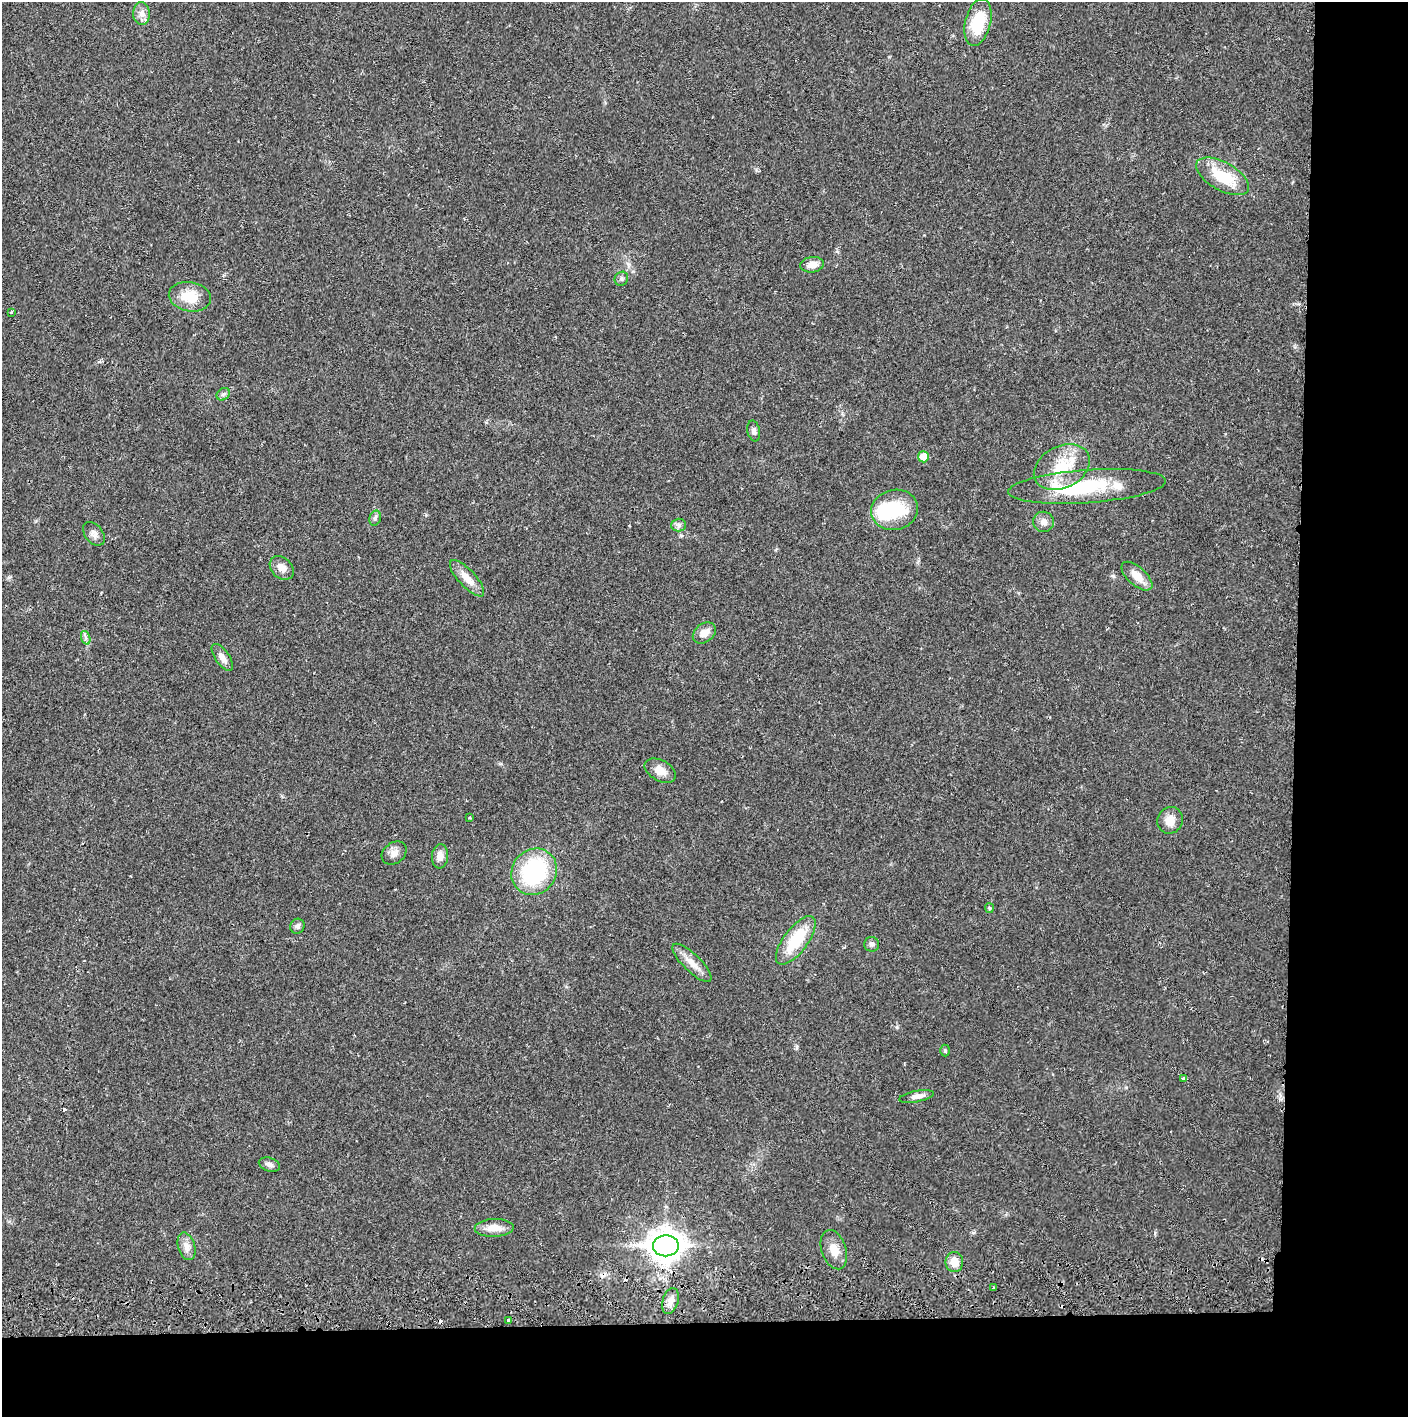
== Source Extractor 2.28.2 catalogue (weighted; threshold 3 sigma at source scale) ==
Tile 9 of 3 x 3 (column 3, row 3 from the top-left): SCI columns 2817-4222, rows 56-1470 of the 4229 x 4358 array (HDU 1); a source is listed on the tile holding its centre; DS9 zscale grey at full resolution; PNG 1410 x 1419 px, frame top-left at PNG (2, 2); each listed source drawn as its Kron ellipse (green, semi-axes under 4 px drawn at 4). Shown black and unused: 14% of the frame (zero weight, under 2 of 3 exposures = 3% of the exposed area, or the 3 px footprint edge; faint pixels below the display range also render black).
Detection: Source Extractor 2.28.2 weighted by HDU 2 'WHT'; one run over the whole footprint, this tile lists its part. Background 0.0218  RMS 0.0035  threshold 0.0157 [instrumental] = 3 sigma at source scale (4.5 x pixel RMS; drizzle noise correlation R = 1.50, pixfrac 1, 0.05/0.05 arcsec/px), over >= 5 px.
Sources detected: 53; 2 inside a brighter object's white glare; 4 cosmic-ray / hot-pixel residue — neither listed nor drawn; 1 inside a brighter listed object's ellipse — not listed separately; the other 46 listed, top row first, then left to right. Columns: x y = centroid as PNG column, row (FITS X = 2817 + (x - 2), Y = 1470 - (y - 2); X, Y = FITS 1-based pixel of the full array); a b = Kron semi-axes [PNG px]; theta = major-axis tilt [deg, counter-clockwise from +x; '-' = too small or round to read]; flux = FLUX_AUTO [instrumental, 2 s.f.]
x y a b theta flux
141 14 11 8 -88 2.2
978 22 24 12 75 14
1223 176 29 14 -29 13
812 265 12 7 8 3.2
621 279 7 6 - 0.81
190 297 21 14 -10 7.9
11 312 3 2 - 0.45
223 394 7 5 43 0.75
754 431 10 6 -79 1.3
923 457 5 5 - 5.5
1062 467 29 21 27 13
1087 486 79 16 4 26
895 510 23 20 13 18
375 518 8 5 74 0.85
1044 522 10 10 - 2
679 525 7 6 - 1.1
94 534 13 9 -52 1.8
282 568 13 10 -44 2.8
1137 576 19 9 -41 4.3
467 578 23 8 -47 4.4
704 633 12 9 37 3.2
86 638 7 4 -71 0.78
222 657 15 7 -56 2.4
660 771 17 10 -29 3.8
470 818 3 2 - 0.42
1170 820 14 12 60 3.6
394 853 13 10 38 2.2
440 856 12 8 85 2.4
534 872 24 22 50 35
989 908 5 4 - 0.4
297 926 8 7 - 1.2
796 940 29 12 53 14
872 944 7 7 - 1
692 963 26 9 -44 4
945 1051 6 5 - 0.49
1184 1078 4 3 - 1.8
917 1096 17 5 11 2.1
269 1165 11 6 -17 1.2
494 1228 19 9 2 4.3
186 1246 14 8 -74 2.4
666 1246 13 10 0 480
834 1250 20 12 -71 4.5
954 1262 10 9 - 4.1
994 1288 3 3 - 0.67
670 1301 13 7 73 2.5
508 1320 4 3 - 1.2
Unlisted compact peaks at least as high as the median listed source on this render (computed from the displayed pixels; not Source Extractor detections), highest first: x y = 897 1027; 1113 576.